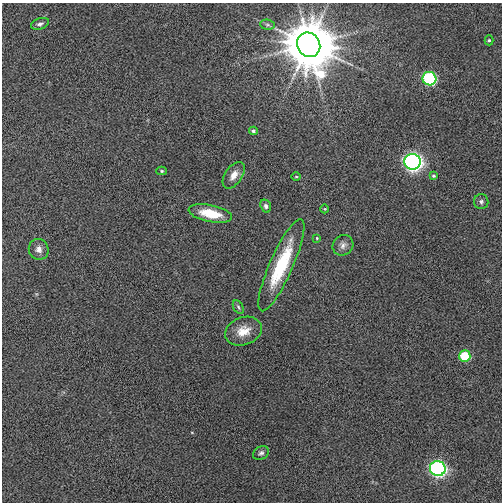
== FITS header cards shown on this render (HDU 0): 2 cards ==
NAXIS1  =                  500
NAXIS2  =                  500

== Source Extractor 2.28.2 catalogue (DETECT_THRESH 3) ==
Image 500 x 500 px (HDU 0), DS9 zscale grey, 1 PNG px = 1 image px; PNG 504 x 504 px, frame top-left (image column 1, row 500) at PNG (2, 3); each listed source drawn as its Kron ellipse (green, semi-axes under 4 px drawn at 4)
Background 0.0188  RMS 0.073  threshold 0.22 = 3 sigma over >= 5 px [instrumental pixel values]
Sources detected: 24; all 24 listed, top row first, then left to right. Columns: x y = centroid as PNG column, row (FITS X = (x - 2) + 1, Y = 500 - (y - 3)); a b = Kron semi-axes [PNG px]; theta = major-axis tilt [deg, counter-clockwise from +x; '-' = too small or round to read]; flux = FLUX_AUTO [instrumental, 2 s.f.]
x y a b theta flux
40 24 9 5 20 16
267 25 7 5 -7 8.8
489 40 5 4 - 6.8
309 45 13 11 -58 41000
429 79 7 6 - 510
253 131 4 4 - 9.9
413 162 8 8 - 1900
162 171 5 4 - 6
234 175 15 8 56 41
434 176 4 3 - 6.7
296 177 5 3 - 4.3
481 202 7 7 - 15
266 206 6 5 - 14
325 209 4 3 - 3.6
210 213 22 8 -11 130
317 238 4 3 - 4
343 245 11 9 42 26
39 249 10 10 - 30
281 265 50 11 66 300
238 307 7 4 -61 8.9
243 331 19 14 20 82
465 356 6 5 - 190
261 453 8 6 32 14
438 469 8 7 - 1200